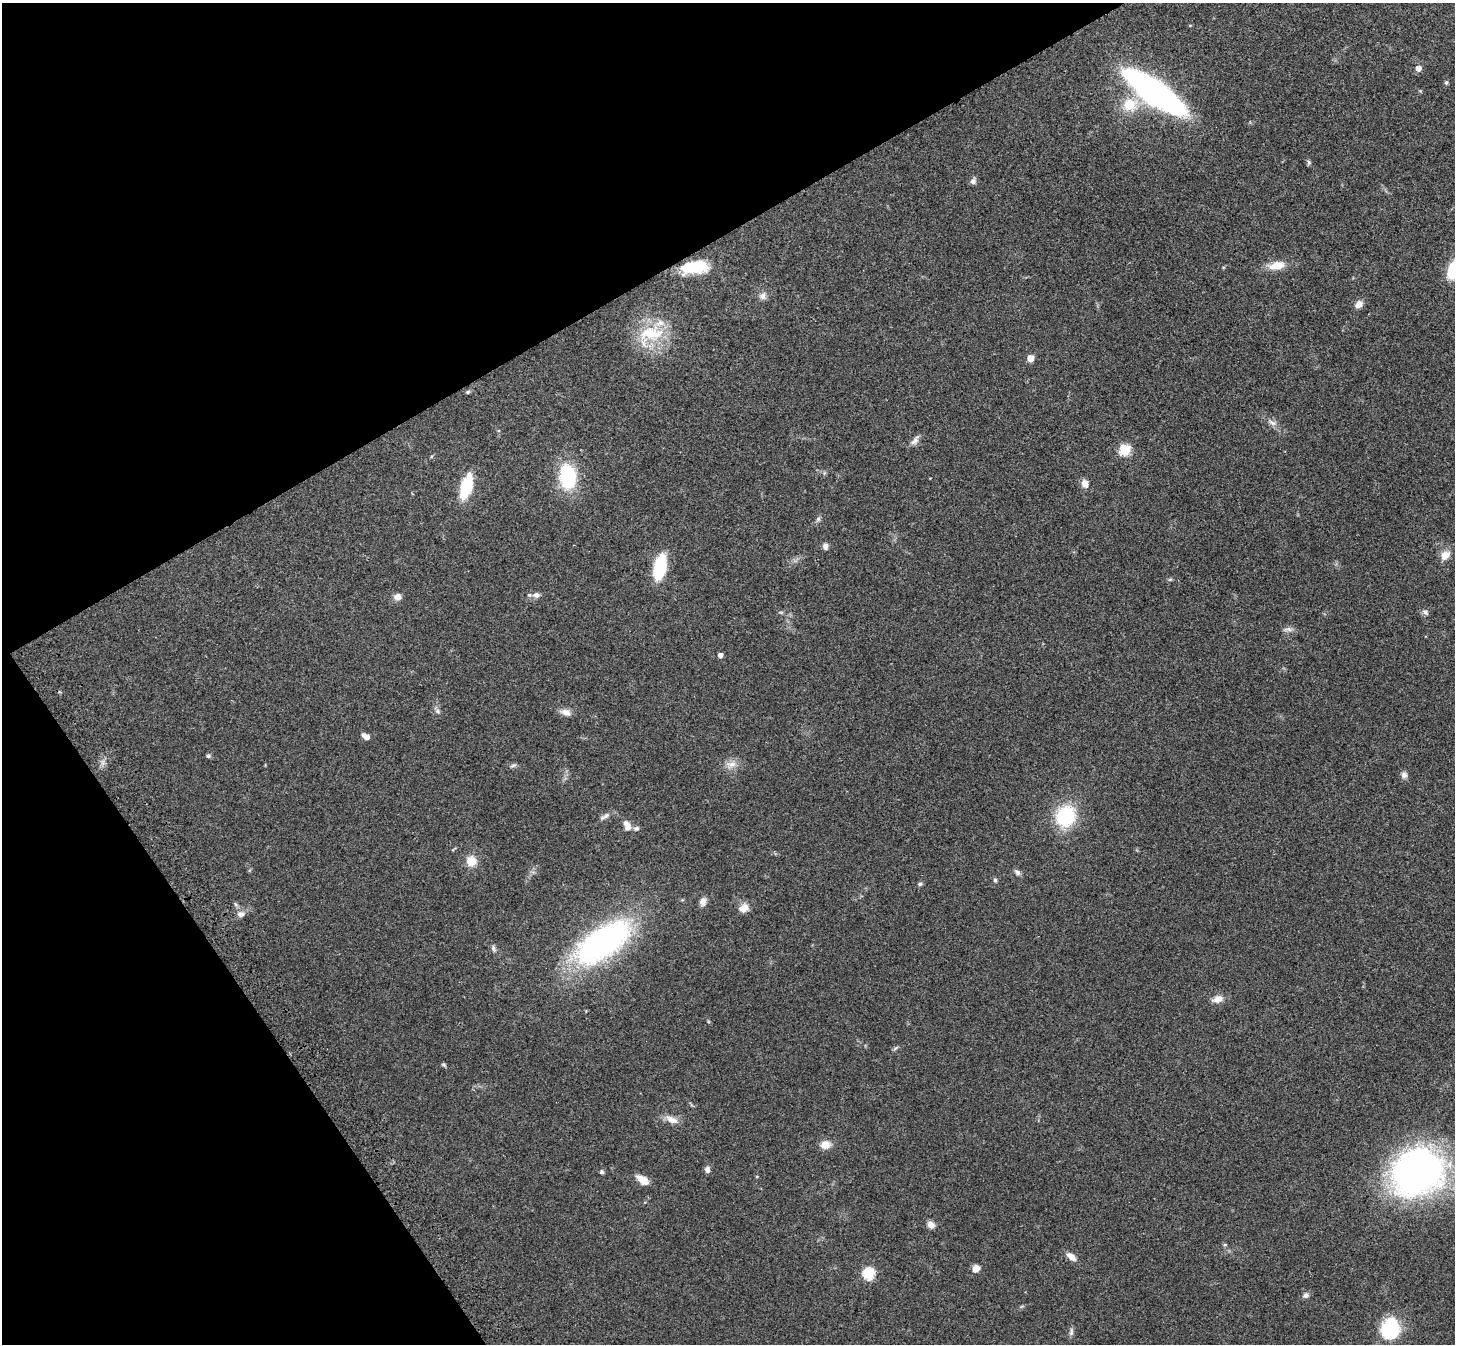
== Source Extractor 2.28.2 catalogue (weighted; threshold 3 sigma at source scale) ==
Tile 5 of 4 x 4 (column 1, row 2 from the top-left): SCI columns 80-1532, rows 2899-4240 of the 5973 x 5932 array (HDU 1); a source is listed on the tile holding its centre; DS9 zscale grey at full resolution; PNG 1457 x 1346 px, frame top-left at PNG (2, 3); no overlay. Shown black and unused: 28% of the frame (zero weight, under 3 of 4 exposures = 5% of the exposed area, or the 3 px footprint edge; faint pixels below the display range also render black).
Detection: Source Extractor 2.28.2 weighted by HDU 2 'WHT'; one run over the whole footprint, this tile lists its part. Background 0.0835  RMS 0.0064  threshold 0.0287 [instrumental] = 3 sigma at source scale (4.5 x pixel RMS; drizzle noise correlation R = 1.50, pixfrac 1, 0.05/0.05 arcsec/px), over >= 5 px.
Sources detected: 65; all 65 listed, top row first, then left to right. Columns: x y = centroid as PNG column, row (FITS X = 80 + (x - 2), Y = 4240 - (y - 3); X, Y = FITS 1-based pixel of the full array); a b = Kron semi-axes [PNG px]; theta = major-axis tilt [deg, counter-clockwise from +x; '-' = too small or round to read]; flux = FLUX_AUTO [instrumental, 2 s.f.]
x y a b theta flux
1418 68 5 5 - 4.3
1446 82 5 4 - 1.2
1155 92 43 14 -35 340
1130 105 21 18 16 17
1309 162 8 5 -83 1.1
973 181 8 7 - 2.3
1277 265 22 11 12 9.3
694 267 29 13 7 24
763 296 10 9 - 3
1359 304 9 7 45 4.3
650 334 39 24 21 31
1030 358 5 5 - 11
468 392 6 5 - 0.99
1272 423 14 6 -25 3.1
915 440 16 7 52 3
1125 450 6 5 - 45
568 476 25 17 -84 42
1085 484 8 6 -74 4.8
466 487 18 8 73 38
818 519 7 6 - 1.4
825 546 7 6 - 2.5
1445 555 13 10 42 6
660 568 25 11 76 33
1170 579 6 4 2 0.83
536 595 10 7 0 3
397 597 7 7 - 4.5
1425 612 10 6 -39 1.8
1288 629 12 6 6 2.3
720 655 4 4 - 2.9
438 711 8 5 -42 1.6
566 712 12 8 -17 4.5
365 736 8 5 -30 5
208 756 7 5 14 1.1
731 764 16 8 0 4.8
513 765 9 5 20 1.4
1404 775 9 8 - 2.4
605 816 17 5 32 2.5
1065 816 19 16 60 44
627 825 12 7 -64 4.9
636 828 8 6 15 1.7
471 861 14 13 - 7.5
1017 872 9 6 -44 1.9
995 880 5 5 - 1.1
920 884 6 5 - 1.1
703 902 11 8 76 3.1
744 908 13 10 28 5.2
241 914 9 7 13 3
603 942 54 25 33 180
493 949 10 5 -67 1.8
1218 999 15 9 17 4.7
895 1048 9 3 40 0.96
444 1065 6 5 - 0.96
671 1120 19 8 -24 5.3
825 1145 11 10 - 5.9
707 1169 8 7 - 2.1
602 1172 6 5 - 1.2
1417 1172 58 48 27 230
642 1179 15 8 -33 6.6
931 1225 10 8 -36 3.2
1071 1257 14 7 -39 4.3
976 1269 7 6 - 5
868 1273 6 6 - 59
1306 1295 9 7 29 2
1390 1329 23 19 77 33
1071 1332 12 5 78 1.8
Overlapping masked pixels (flux is a lower limit): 1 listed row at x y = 694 267